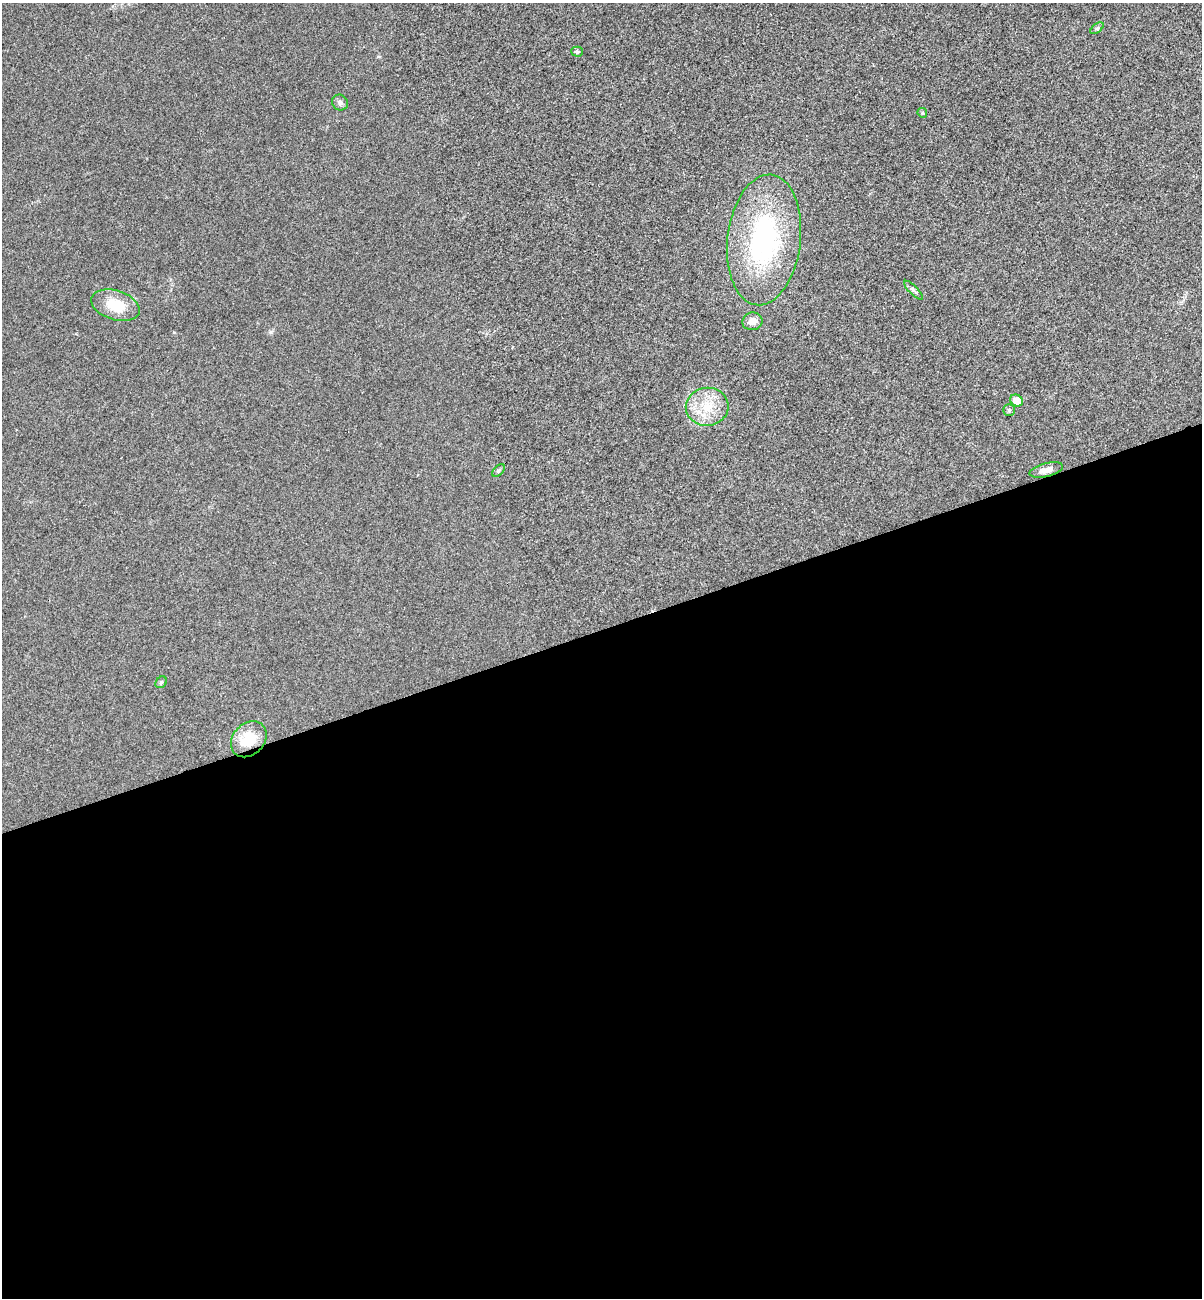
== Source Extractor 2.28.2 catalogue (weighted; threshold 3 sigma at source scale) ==
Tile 15 of 4 x 4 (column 3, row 4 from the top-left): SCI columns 2564-3763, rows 59-1354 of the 5253 x 5299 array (HDU 1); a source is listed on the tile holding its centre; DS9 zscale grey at full resolution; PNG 1204 x 1300 px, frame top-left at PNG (2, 3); each listed source drawn as its Kron ellipse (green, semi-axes under 4 px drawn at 4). Shown black and unused: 52% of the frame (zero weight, under 3 of 4 exposures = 6% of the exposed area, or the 3 px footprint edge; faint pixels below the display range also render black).
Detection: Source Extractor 2.28.2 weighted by HDU 2 'WHT'; one run over the whole footprint, this tile lists its part. Background 0.0197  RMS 0.0064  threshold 0.0286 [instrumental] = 3 sigma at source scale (4.5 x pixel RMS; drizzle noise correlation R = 1.50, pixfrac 1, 0.05/0.05 arcsec/px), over >= 5 px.
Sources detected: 15; all 15 listed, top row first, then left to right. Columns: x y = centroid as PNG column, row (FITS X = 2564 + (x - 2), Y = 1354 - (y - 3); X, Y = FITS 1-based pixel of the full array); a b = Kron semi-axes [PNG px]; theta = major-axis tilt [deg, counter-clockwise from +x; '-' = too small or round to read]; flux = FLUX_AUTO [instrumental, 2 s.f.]
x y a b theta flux
1097 28 8 4 37 1.1
577 52 5 5 - 1.4
340 103 8 7 - 1.9
922 113 5 4 - 0.79
764 240 65 36 83 100
913 290 12 4 -45 1.6
115 305 25 14 -18 17
752 321 10 9 - 4.7
1016 400 6 5 - 8.3
707 407 21 19 5 17
1009 410 6 6 - 1.1
499 470 7 4 45 1
1046 470 17 6 14 5.3
161 682 6 5 - 0.96
249 739 20 15 46 17